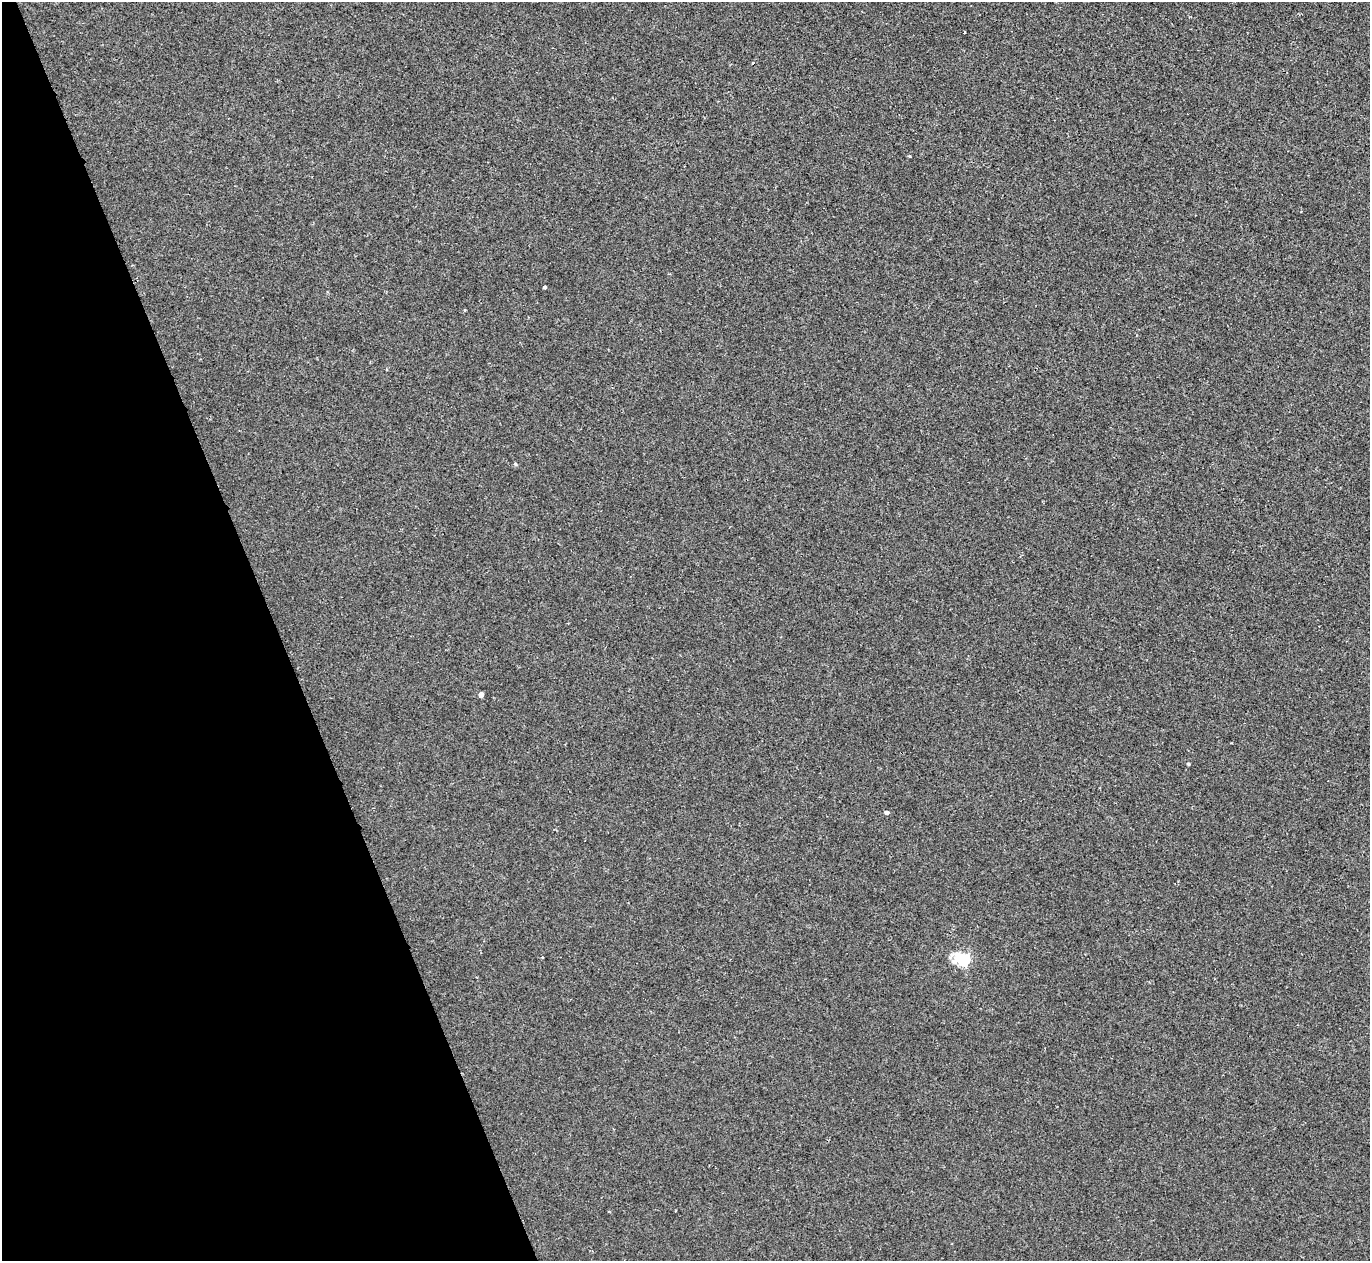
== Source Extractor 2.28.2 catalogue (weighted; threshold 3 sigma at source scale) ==
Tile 5 of 4 x 4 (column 1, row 2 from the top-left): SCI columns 1-1368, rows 2665-3923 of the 5471 x 5459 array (HDU 1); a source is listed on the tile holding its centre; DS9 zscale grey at full resolution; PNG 1372 x 1263 px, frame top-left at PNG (2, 2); no overlay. Shown black and unused: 20% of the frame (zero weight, under 2 of 3 exposures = <1% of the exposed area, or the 3 px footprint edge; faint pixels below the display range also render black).
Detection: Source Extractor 2.28.2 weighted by HDU 2 'WHT'; one run over the whole footprint, this tile lists its part. Background -4.43e-06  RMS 0.0032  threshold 0.0146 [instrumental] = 3 sigma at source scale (4.5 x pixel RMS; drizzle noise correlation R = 1.50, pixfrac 1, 0.05/0.05 arcsec/px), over >= 5 px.
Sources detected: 7; all 7 listed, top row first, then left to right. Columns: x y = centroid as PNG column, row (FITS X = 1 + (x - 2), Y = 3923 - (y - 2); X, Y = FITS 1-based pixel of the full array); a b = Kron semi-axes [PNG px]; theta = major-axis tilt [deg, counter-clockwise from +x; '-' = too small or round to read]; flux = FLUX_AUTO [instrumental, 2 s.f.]
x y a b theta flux
544 287 3 3 - 0.44
465 310 3 3 - 0.34
515 464 5 4 - 0.42
481 695 4 4 - 2.1
1188 764 3 3 - 0.51
886 812 4 4 - 1
963 959 7 6 - 52